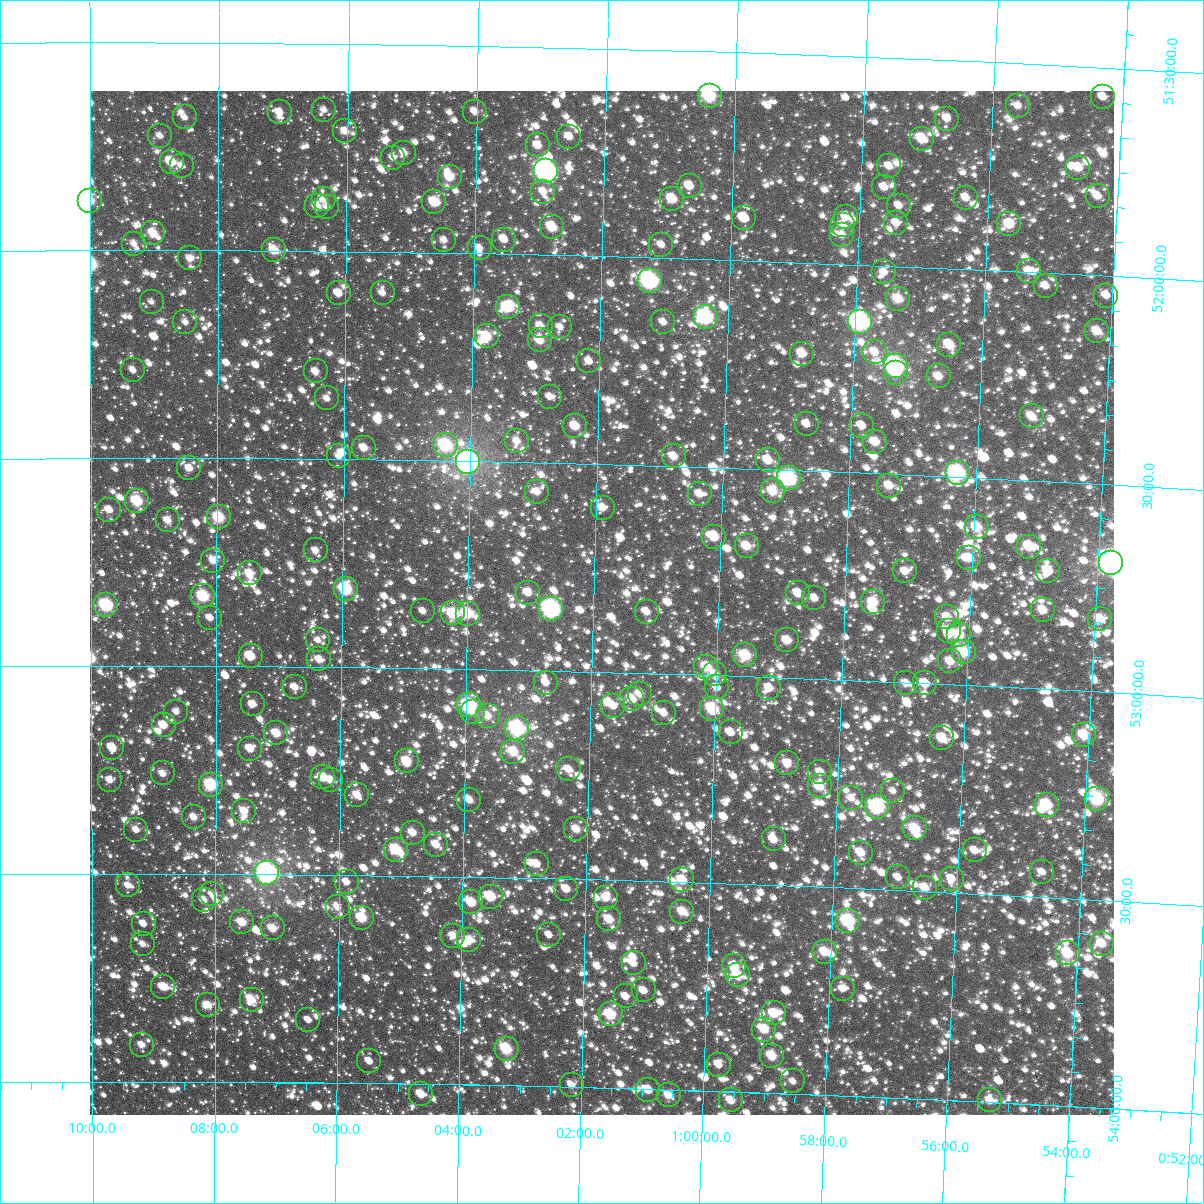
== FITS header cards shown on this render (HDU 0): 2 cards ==
NAXIS1  =                 1024
NAXIS2  =                 1024

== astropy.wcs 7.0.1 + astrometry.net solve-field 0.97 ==
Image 1024 x 1024 px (HDU 0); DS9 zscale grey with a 90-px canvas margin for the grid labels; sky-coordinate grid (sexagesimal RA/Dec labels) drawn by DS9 from the SOLVED WCS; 248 Tycho-2 reference stars matched to detected sources circled (green)
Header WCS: RA---TAN-SIP/DEC--TAN-SIP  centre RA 01:01:52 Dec +52:50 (15.47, +52.83 deg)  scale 8.66 arcsec/px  FOV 147.8' x 147.8'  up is +179 deg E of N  parity flipped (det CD > 0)
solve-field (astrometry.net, Tycho-2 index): VERIFIED the header's WCS against the Tycho-2 star catalogue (verified at 6 index scales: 14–248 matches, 0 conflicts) and refined it, rather than solving blind
Solved WCS: RA---TAN-SIP/DEC--TAN-SIP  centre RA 01:01:52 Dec +52:50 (15.47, +52.83 deg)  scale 8.66 arcsec/px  FOV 147.9' x 147.9'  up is +179 deg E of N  parity flipped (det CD > 0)
The solver's refit moves the header's centre by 0.62 arcsec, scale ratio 1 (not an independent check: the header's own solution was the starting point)
Tycho-2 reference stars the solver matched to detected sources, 248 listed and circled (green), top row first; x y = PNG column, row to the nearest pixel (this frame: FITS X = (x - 92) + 1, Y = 1024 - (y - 91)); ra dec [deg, ICRS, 3 dp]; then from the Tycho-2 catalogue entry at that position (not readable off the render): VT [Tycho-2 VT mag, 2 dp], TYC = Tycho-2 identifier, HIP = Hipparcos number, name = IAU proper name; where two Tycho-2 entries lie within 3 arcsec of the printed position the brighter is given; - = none
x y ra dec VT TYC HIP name
712 96 15.098 +51.607 8.48 3275-456-1 - -
1105 97 13.577 +51.571 11.22 3274-1377-1 - -
1020 106 13.903 +51.602 10.79 3274-654-1 - -
326 110 16.591 +51.660 11.47 3275-311-1 - -
282 112 16.763 +51.666 10.71 3275-1411-1 - -
477 112 16.006 +51.659 10.76 3275-596-1 - -
187 117 17.132 +51.680 11.21 3276-685-1 - -
949 119 14.176 +51.641 11.13 3275-429-1 - -
347 131 16.508 +51.711 10.77 3275-299-1 - -
162 136 17.227 +51.725 11.34 3276-34-1 - -
571 137 15.637 +51.714 10.90 3275-197-1 - -
924 139 14.270 +51.691 9.81 3275-133-1 - -
540 145 15.760 +51.737 10.63 3275-608-1 - -
406 153 16.279 +51.760 10.88 3275-283-1 - -
395 158 16.322 +51.773 11.35 3275-11-1 - -
174 162 17.182 +51.787 10.39 3276-76-1 - -
184 166 17.143 +51.797 11.40 3276-69-1 - -
891 166 14.392 +51.761 11.18 3275-36-1 - -
1080 168 13.658 +51.744 10.34 3274-605-1 - -
548 171 15.724 +51.798 6.85 3275-1704-1 4902 -
452 177 16.100 +51.816 9.77 3275-80-1 - -
692 186 15.165 +51.825 10.43 3275-66-1 - -
886 187 14.408 +51.811 10.61 3275-431-1 - -
545 192 15.733 +51.848 11.26 3275-52-1 - -
1100 196 13.576 +51.809 10.74 3274-553-1 - -
968 198 14.089 +51.828 10.58 3275-113-1 - -
326 199 16.589 +51.875 10.56 3275-447-1 - -
674 199 15.231 +51.857 9.63 3275-296-1 - -
92 201 17.498 +51.880 9.84 3276-474-1 - -
436 202 16.157 +51.878 9.59 3275-449-1 - -
319 206 16.614 +51.892 10.19 3275-583-1 - -
901 206 14.348 +51.855 11.38 3275-96-1 - -
329 207 16.574 +51.894 11.62 3275-611-1 - -
848 217 14.552 +51.887 10.87 3275-590-1 - -
746 218 14.949 +51.898 10.36 3275-9-1 - -
898 223 14.355 +51.897 10.82 3275-180-1 - -
1011 224 13.914 +51.887 9.74 3274-87-1 - -
845 225 14.562 +51.907 10.65 3275-408-1 - -
554 227 15.697 +51.932 9.60 3275-191-1 - -
155 233 17.254 +51.958 10.12 3276-399-1 - -
844 235 14.565 +51.930 10.80 3275-528-1 - -
446 240 16.117 +51.969 11.16 3275-610-1 - -
506 240 15.884 +51.965 11.05 3275-640-1 - -
136 244 17.329 +51.984 11.11 3276-338-1 - -
663 245 15.268 +51.968 10.94 3275-189-1 - -
482 248 15.978 +51.987 11.01 3275-551-1 - -
276 250 16.781 +51.998 9.82 3275-1461-1 - -
192 258 17.110 +52.020 10.91 3276-117-1 - -
1031 271 13.831 +51.997 10.87 3274-559-1 - -
886 272 14.395 +52.016 11.24 3275-187-1 - -
652 281 15.310 +52.055 7.65 3275-371-1 4766 -
1048 286 13.762 +52.032 10.86 3274-239-1 - -
341 293 16.527 +52.101 10.78 3275-426-1 - -
385 293 16.354 +52.098 11.12 3275-486-1 - -
1108 296 13.523 +52.047 11.03 3274-399-1 - -
900 299 14.336 +52.079 9.86 3275-308-1 - -
154 302 17.260 +52.124 11.47 3276-156-1 - -
510 307 15.864 +52.127 8.95 3275-383-1 - -
708 317 15.087 +52.139 7.78 3275-298-1 - -
187 322 17.127 +52.173 11.47 3276-141-1 - -
665 322 15.252 +52.154 11.04 3275-50-1 - -
862 322 14.482 +52.137 7.30 3275-394-1 4523 -
543 326 15.733 +52.171 11.11 3275-404-1 - -
562 327 15.656 +52.173 11.04 3275-230-1 - -
1099 331 13.552 +52.134 9.95 3274-249-1 - -
489 336 15.943 +52.199 9.57 3275-300-1 4976 -
542 340 15.735 +52.205 9.97 3275-15-1 - -
951 345 14.128 +52.183 9.97 3275-184-1 - -
877 352 14.419 +52.208 10.66 3275-268-1 - -
804 354 14.704 +52.219 10.03 3275-150-1 - -
591 361 15.539 +52.254 11.20 3275-100-1 - -
898 366 14.334 +52.240 7.27 3275-389-1 4477 -
135 370 17.332 +52.289 11.07 3276-637-1 - -
318 371 16.614 +52.289 10.67 3275-313-1 - -
898 373 14.333 +52.257 10.11 3275-420-1 - -
941 376 14.164 +52.261 10.32 3275-382-1 - -
552 397 15.691 +52.341 11.65 3275-164-1 - -
329 398 16.568 +52.354 11.13 3275-581-1 - -
1034 416 13.792 +52.346 10.25 3274-285-1 - -
809 424 14.676 +52.389 10.96 3275-398-1 - -
577 426 15.587 +52.410 10.06 3275-427-1 - -
864 426 14.458 +52.387 10.77 3275-126-1 - -
519 441 15.817 +52.449 11.14 3275-6-1 - -
877 442 14.402 +52.425 10.03 3275-533-1 - -
448 445 16.098 +52.463 8.56 3275-469-1 5025 -
366 448 16.421 +52.472 10.44 3275-509-1 - -
341 456 16.520 +52.493 11.19 3275-82-1 - -
676 456 15.197 +52.477 10.26 3275-157-1 - -
770 460 14.823 +52.479 10.09 3275-414-1 - -
470 462 16.010 +52.502 6.15 3668-2149-1 4998 -
191 468 17.110 +52.525 10.91 3669-1329-1 - -
960 473 14.072 +52.491 7.59 3275-207-1 4393 -
791 478 14.739 +52.519 7.80 3668-7-1 4600 -
891 486 14.341 +52.529 10.18 3668-3-1 - -
775 491 14.801 +52.552 9.98 3668-241-1 - -
539 492 15.733 +52.570 10.61 3668-556-1 - -
702 494 15.089 +52.565 10.45 3668-518-1 - -
139 501 17.317 +52.603 8.98 3669-1545-1 5420 -
605 508 15.472 +52.605 10.55 3668-220-1 - -
111 510 17.427 +52.624 10.63 3669-1481-1 - -
221 517 16.993 +52.642 9.10 3669-1309-1 5312 -
170 520 17.195 +52.650 10.53 3669-1514-1 - -
979 527 13.986 +52.619 9.78 3668-5-1 - -
716 537 15.026 +52.667 10.10 3668-274-1 - -
749 546 14.896 +52.687 10.05 3668-339-1 - -
1031 547 13.775 +52.660 10.10 3668-351-1 - -
318 550 16.607 +52.720 11.42 3668-1448-1 - -
971 558 14.010 +52.694 10.31 3668-1918-1 - -
215 561 17.013 +52.747 10.64 3669-1381-1 - -
1113 563 13.448 +52.689 6.33 3668-795-1 4212 -
907 571 14.264 +52.733 10.98 3668-79-1 - -
1050 571 13.696 +52.716 10.21 3668-302-1 - -
252 573 16.869 +52.776 10.17 3669-825-1 - -
348 589 16.486 +52.812 8.58 3668-944-1 - -
530 593 15.760 +52.813 10.45 3668-344-1 - -
800 593 14.685 +52.796 10.22 3668-466-1 - -
205 596 17.053 +52.832 8.71 3669-1139-1 - -
816 598 14.619 +52.806 10.69 3668-616-1 - -
875 602 14.385 +52.811 9.74 3668-313-1 - -
108 605 17.439 +52.854 8.18 3669-1630-1 5451 -
553 609 15.665 +52.851 7.38 3668-109-1 4875 -
1045 610 13.709 +52.810 10.12 3668-242-1 - -
425 611 16.177 +52.863 11.59 3668-277-1 - -
649 612 15.285 +52.852 10.51 3668-872-1 - -
455 613 16.055 +52.867 9.03 3668-1276-1 - -
470 614 15.999 +52.867 9.04 3668-37-1 4992 -
949 617 14.089 +52.838 10.22 3668-240-1 - -
212 618 17.026 +52.884 11.09 3669-1223-1 - -
1102 619 13.480 +52.826 10.14 3668-1097-1 - -
951 631 14.080 +52.872 10.13 3668-261-1 - -
961 635 14.038 +52.880 9.59 3668-95-1 - -
320 640 16.595 +52.936 11.55 3668-39-1 - -
789 640 14.722 +52.910 10.04 3668-65-1 - -
966 652 14.015 +52.921 9.31 3668-916-1 - -
747 655 14.887 +52.950 9.14 3668-531-1 - -
253 656 16.862 +52.976 10.25 3669-1093-1 - -
321 659 16.588 +52.982 10.61 3668-1600-1 - -
952 661 14.068 +52.945 10.41 3668-697-1 - -
708 667 15.041 +52.980 9.61 3668-539-1 4681 -
717 674 15.005 +52.998 10.54 3668-889-1 - -
548 683 15.680 +53.029 10.70 3668-1165-1 - -
908 683 14.242 +53.002 10.84 3668-653-1 - -
927 683 14.164 +53.001 10.42 3668-1283-1 - -
297 687 16.685 +53.049 10.79 3669-94-1 - -
719 687 14.996 +53.029 11.25 3668-2033-1 - -
771 688 14.786 +53.026 10.45 3668-472-1 - -
642 694 15.302 +53.052 10.54 3668-301-1 - -
634 699 15.333 +53.064 10.18 3668-435-1 - -
255 704 16.851 +53.090 11.42 3669-1669-1 - -
471 705 15.986 +53.088 8.15 3668-191-1 - -
615 706 15.409 +53.081 10.70 3668-445-1 - -
714 709 15.011 +53.080 8.80 3668-439-1 - -
178 712 17.160 +53.110 11.29 3669-485-1 - -
475 712 15.969 +53.103 10.46 3668-1906-1 - -
666 713 15.205 +53.095 10.68 3668-1146-1 - -
490 716 15.910 +53.112 10.46 3668-1608-1 - -
166 725 17.209 +53.143 10.66 3669-1376-1 - -
519 728 15.791 +53.140 7.81 3668-1059-1 4918 -
733 732 14.935 +53.136 10.87 3668-387-1 - -
278 733 16.757 +53.161 9.87 3669-25-1 - -
1086 735 13.518 +53.106 9.33 3668-11-1 - -
944 738 14.086 +53.131 9.85 3668-216-1 - -
114 748 17.416 +53.196 10.23 3669-1492-1 - -
252 749 16.862 +53.198 10.54 3669-1452-1 - -
515 752 15.805 +53.197 9.66 3668-103-1 - -
409 761 16.233 +53.224 9.78 3668-1172-1 - -
789 763 14.704 +53.206 10.53 3668-713-1 - -
571 769 15.581 +53.236 10.64 3668-1756-1 - -
822 772 14.569 +53.224 10.97 3668-640-1 - -
165 773 17.213 +53.259 10.87 3669-609-1 - -
325 777 16.569 +53.266 9.87 3668-1542-1 - -
112 780 17.426 +53.275 11.25 3669-703-1 - -
333 780 16.537 +53.272 10.46 3668-1532-1 - -
213 785 17.019 +53.286 8.47 3669-1297-1 5324 -
822 786 14.571 +53.258 9.75 3668-886-1 - -
895 791 14.275 +53.262 11.73 3668-490-1 - -
359 795 16.429 +53.308 10.33 3668-1242-1 - -
853 798 14.442 +53.284 11.16 3668-673-1 - -
1099 799 13.452 +53.258 8.50 3668-392-1 4215 -
471 800 15.978 +53.315 10.55 3668-525-1 - -
1049 805 13.654 +53.278 9.02 3668-570-1 - -
879 807 14.336 +53.302 7.85 3668-89-1 - -
246 811 16.885 +53.348 10.69 3669-917-1 - -
196 817 17.088 +53.364 10.68 3669-1049-1 - -
917 828 14.181 +53.350 9.33 3668-879-1 - -
578 829 15.544 +53.380 10.33 3668-917-1 - -
138 830 17.319 +53.395 11.54 3669-345-1 - -
415 833 16.204 +53.396 10.26 3668-1583-1 - -
776 839 14.748 +53.390 10.41 3668-562-1 - -
438 845 16.109 +53.424 10.65 3668-2042-1 - -
398 850 16.271 +53.438 8.99 3668-1216-1 - -
977 850 13.935 +53.396 10.53 3668-615-1 - -
863 853 14.393 +53.414 10.11 3668-902-1 - -
539 864 15.701 +53.465 10.77 3668-629-1 - -
1044 872 13.659 +53.440 11.22 3668-1105-1 - -
269 873 16.789 +53.498 6.47 3669-1690-1 5251 -
900 877 14.239 +53.469 11.11 3668-521-1 - -
954 879 14.022 +53.467 10.70 3668-669-1 - -
684 880 15.111 +53.495 9.83 3668-378-1 - -
349 882 16.468 +53.517 11.25 3668-1496-1 - -
130 885 17.353 +53.528 10.78 3669-1015-1 - -
927 888 14.129 +53.492 10.11 3668-915-1 - -
568 889 15.579 +53.524 10.57 3668-1969-1 - -
214 894 17.013 +53.548 11.80 3669-255-1 - -
493 897 15.885 +53.547 9.80 3668-1840-1 - -
608 898 15.418 +53.543 10.41 3668-2056-1 - -
206 900 17.047 +53.563 10.98 3669-929-1 - -
473 902 15.962 +53.562 9.65 3668-2057-1 - -
340 907 16.503 +53.578 11.11 3668-1736-1 - -
684 912 15.106 +53.571 9.98 3668-1632-1 - -
364 918 16.404 +53.603 9.35 3668-1308-1 - -
611 919 15.402 +53.595 10.41 3668-817-1 - -
850 921 14.433 +53.579 8.28 3668-2013-1 4507 -
244 922 16.890 +53.616 9.99 3669-1341-1 - -
146 924 17.290 +53.620 11.33 3669-517-1 - -
275 928 16.766 +53.631 10.35 3669-11-1 - -
551 935 15.644 +53.636 11.15 3668-1113-1 - -
455 936 16.033 +53.642 10.92 3668-1999-1 - -
471 940 15.967 +53.653 10.20 3668-1880-1 - -
145 944 17.293 +53.669 11.26 3669-1088-1 - -
1104 944 13.402 +53.605 10.02 3668-1943-1 - -
827 952 14.524 +53.656 9.90 3668-1140-1 - -
1070 953 13.539 +53.632 9.34 3668-1975-1 4244 -
636 963 15.298 +53.699 11.04 3668-1417-1 - -
736 966 14.889 +53.698 10.35 3668-580-1 - -
740 975 14.872 +53.719 9.62 3668-1586-1 - -
165 987 17.211 +53.772 10.45 3669-271-1 - -
845 989 14.445 +53.743 11.04 3668-1086-1 - -
646 990 15.253 +53.763 10.96 3668-905-1 - -
628 996 15.327 +53.779 10.87 3668-1250-1 - -
254 1000 16.849 +53.803 10.23 3669-41-1 - -
210 1005 17.026 +53.815 11.32 3669-1036-1 - -
776 1013 14.721 +53.809 9.94 3668-979-1 - -
613 1014 15.386 +53.823 9.01 3668-801-1 4792 -
310 1020 16.618 +53.850 11.44 3668-923-1 - -
766 1030 14.758 +53.849 10.15 3668-1298-1 - -
144 1045 17.297 +53.911 10.97 3669-664-1 - -
509 1049 15.807 +53.913 9.11 3668-704-1 4928 -
774 1056 14.723 +53.910 9.84 3668-478-1 - -
371 1061 16.367 +53.947 11.22 3668-2028-1 - -
721 1065 14.939 +53.936 10.88 3668-959-1 - -
795 1081 14.633 +53.970 11.33 3668-1921-1 - -
574 1085 15.537 +53.996 10.85 3668-1972-1 - -
650 1090 15.224 +54.002 10.45 3668-1170-1 - -
423 1094 16.153 +54.025 10.62 3668-1745-1 - -
671 1095 15.139 +54.014 10.20 3668-1935-1 - -
733 1100 14.884 +54.021 10.09 3668-1786-1 - -
992 1100 13.826 +53.996 10.43 3668-1744-1 - -